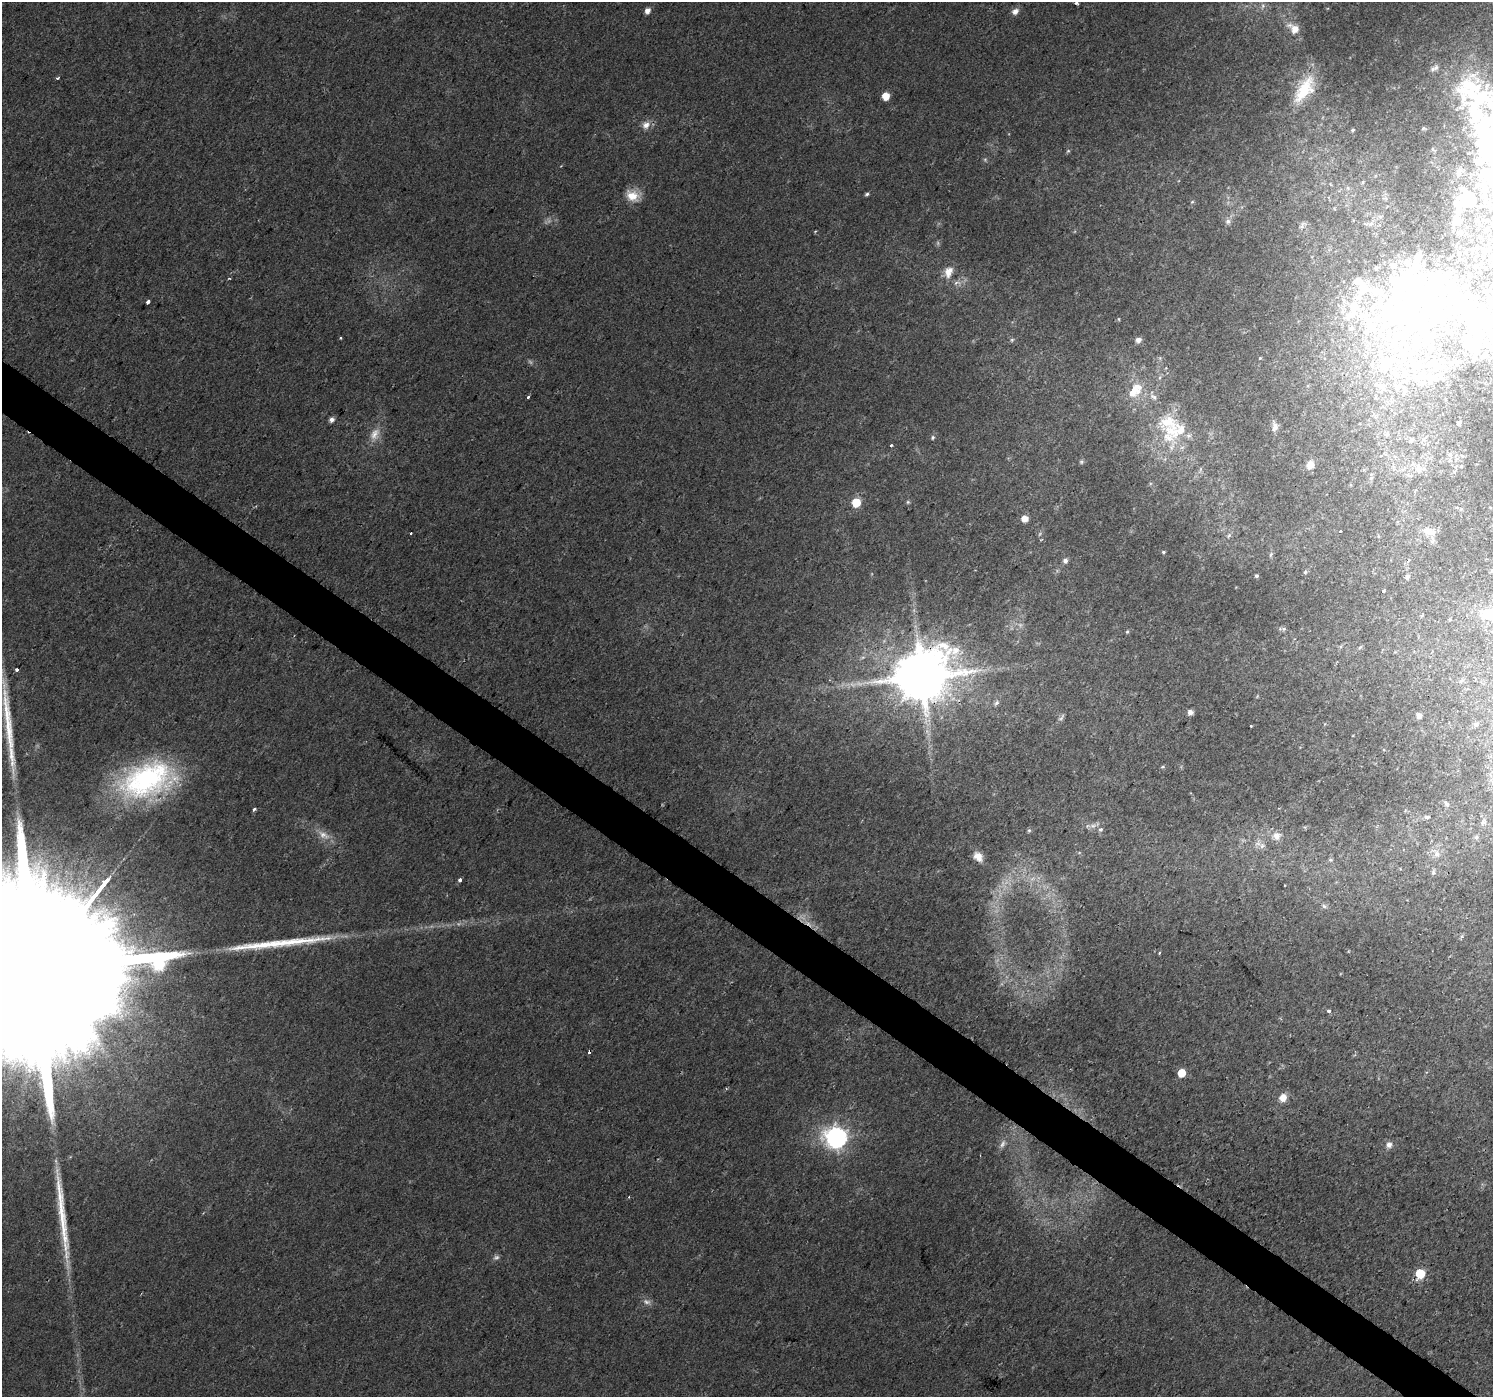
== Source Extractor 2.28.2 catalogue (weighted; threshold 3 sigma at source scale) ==
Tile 6 of 4 x 4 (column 2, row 2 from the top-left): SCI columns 1498-2988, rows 3046-4440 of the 5985 x 6026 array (HDU 1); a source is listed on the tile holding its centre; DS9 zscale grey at full resolution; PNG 1495 x 1399 px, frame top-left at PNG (2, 2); no overlay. Shown black and unused: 4% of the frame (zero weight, under 2 of 3 exposures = <1% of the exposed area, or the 3 px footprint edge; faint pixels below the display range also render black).
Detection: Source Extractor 2.28.2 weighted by HDU 2 'WHT'; one run over the whole footprint, this tile lists its part. Background 0.0172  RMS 0.0046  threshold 0.0206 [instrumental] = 3 sigma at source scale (4.5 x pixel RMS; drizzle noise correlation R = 1.50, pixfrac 1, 0.0396/0.0396 arcsec/px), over >= 5 px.
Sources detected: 189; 8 too faint to see at this stretch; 16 inside a brighter object's white glare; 2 cosmic-ray / hot-pixel residue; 3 long thin detections or spike segments (spike, bleed or trail) — not listed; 31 inside a brighter listed object's ellipse — not listed separately; the other 129 listed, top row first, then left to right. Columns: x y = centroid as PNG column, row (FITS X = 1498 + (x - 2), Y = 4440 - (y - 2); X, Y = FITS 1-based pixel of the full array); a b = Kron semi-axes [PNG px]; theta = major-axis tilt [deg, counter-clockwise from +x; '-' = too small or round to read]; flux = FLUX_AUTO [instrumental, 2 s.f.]
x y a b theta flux
1076 3 3 3 - 2.2
647 11 5 4 - 3.3
1015 11 9 7 38 2.6
1294 29 16 10 -36 6.4
1435 68 12 6 29 2
57 78 5 3 - 0.6
1304 89 43 20 56 24
885 96 5 5 - 8.3
1477 107 78 40 80 61
646 125 11 10 - 3.6
1423 128 6 4 2 0.8
1353 130 5 4 - 0.77
1068 151 6 5 - 0.71
1489 178 15 9 83 4.5
1363 182 6 4 88 0.82
1348 188 7 6 - 1.4
867 194 5 4 - 0.93
632 196 18 13 -24 7.5
1468 196 23 9 11 3.4
1192 202 6 3 44 0.56
1380 217 6 6 - 1.2
1228 221 8 7 - 1.9
1457 221 6 4 27 1.5
1371 223 9 6 61 1.9
1303 224 10 6 37 1.6
815 231 5 3 - 0.41
1394 265 9 7 0 2.3
948 272 16 11 70 5.8
229 278 4 3 - 0.39
957 283 12 7 5 2.8
1364 289 43 13 51 17
1381 291 10 7 -79 2.8
148 302 4 3 - 2.7
1466 307 34 20 28 22
1396 314 102 65 -3 180
1119 319 5 3 - 0.41
1351 328 7 5 28 1.1
1490 337 7 4 -70 1.1
341 338 3 3 - 0.7
1388 338 12 9 -10 5.4
1012 340 6 5 - 0.84
1138 340 6 6 - 2.2
1470 344 17 15 48 11
1260 358 4 3 - 0.37
1418 364 39 23 22 37
1160 377 6 4 72 0.82
1382 386 15 9 -28 4.1
1134 390 28 15 50 11
1404 393 11 7 62 2.3
528 397 3 3 - 1.8
1154 397 13 7 -31 2.6
331 419 5 5 - 2.3
1459 423 5 4 - 0.94
1275 427 11 6 75 2.9
375 434 20 12 68 6.3
1386 434 7 6 - 1.2
933 437 5 5 - 0.8
1168 437 44 18 -61 19
1426 437 8 5 44 1.4
1411 440 8 7 - 1.8
891 445 3 3 - 1.2
1450 455 9 8 - 2.8
1462 456 7 4 -45 0.89
1081 462 6 5 - 0.81
1310 465 9 8 - 4.2
1394 467 10 3 -69 1.1
1419 468 19 14 -8 8.8
1454 471 7 5 29 1.1
1371 477 12 5 81 1.4
856 502 6 5 - 16
908 502 5 4 - 0.67
1461 509 5 5 - 0.77
1025 519 6 5 - 4.2
1340 531 2 2 - 0.4
1429 531 21 10 -16 5.9
1229 535 7 4 58 0.84
1378 536 6 3 -72 0.53
1163 552 4 3 - 0.74
1271 555 7 4 70 0.85
1065 561 7 6 - 1.7
1492 570 6 4 46 0.55
1305 572 6 5 - 0.87
1256 576 4 4 - 0.97
1407 577 6 5 - 1.4
1383 591 3 3 - 4.5
1489 614 19 12 5 17
1449 619 6 4 89 0.48
1283 629 12 4 -2 1.2
1127 632 5 4 - 0.53
1360 647 7 3 36 0.67
863 657 6 4 18 0.8
16 670 3 3 - 3.8
921 676 16 14 25 3200
1461 681 6 5 - 0.8
1257 696 6 4 57 0.5
996 703 8 5 51 1.3
1190 712 6 5 - 2.2
1419 716 5 5 - 2.2
1061 717 12 5 50 1.2
1476 724 8 5 29 1.1
1251 726 3 2 - 0.47
1163 767 6 4 19 0.6
147 780 61 34 18 91
1446 804 11 6 -47 1.8
254 809 4 3 - 1
1427 817 8 5 1 1.5
1483 822 11 7 43 2.1
1093 826 11 7 20 2.3
1101 829 7 6 - 1.2
1029 830 6 4 -68 0.71
324 835 21 10 -30 5.6
1276 836 11 10 - 3.9
1476 837 7 6 - 1.2
1258 843 10 8 67 2.6
1436 853 19 10 -43 5.6
978 857 12 8 -52 5.1
1330 860 6 5 - 0.75
1433 872 9 5 83 1.3
460 880 3 3 - 5.8
1324 906 8 5 -21 1.3
1159 953 4 3 - 0.75
36 968 154 34 51 150000
1328 1011 4 3 - 1.2
1182 1073 6 5 - 9.7
1283 1098 9 8 - 4.7
836 1137 9 8 - 250
1389 1145 8 7 - 2.7
1420 1274 6 6 - 25
647 1302 12 7 -12 2.2
Overlapping masked pixels (flux is a lower limit): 2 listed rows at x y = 921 676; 36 968
Isophote crosses this tile's border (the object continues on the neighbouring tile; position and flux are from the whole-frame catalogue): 6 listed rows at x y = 1076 3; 1477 107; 1489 178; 1492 570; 1489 614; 36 968